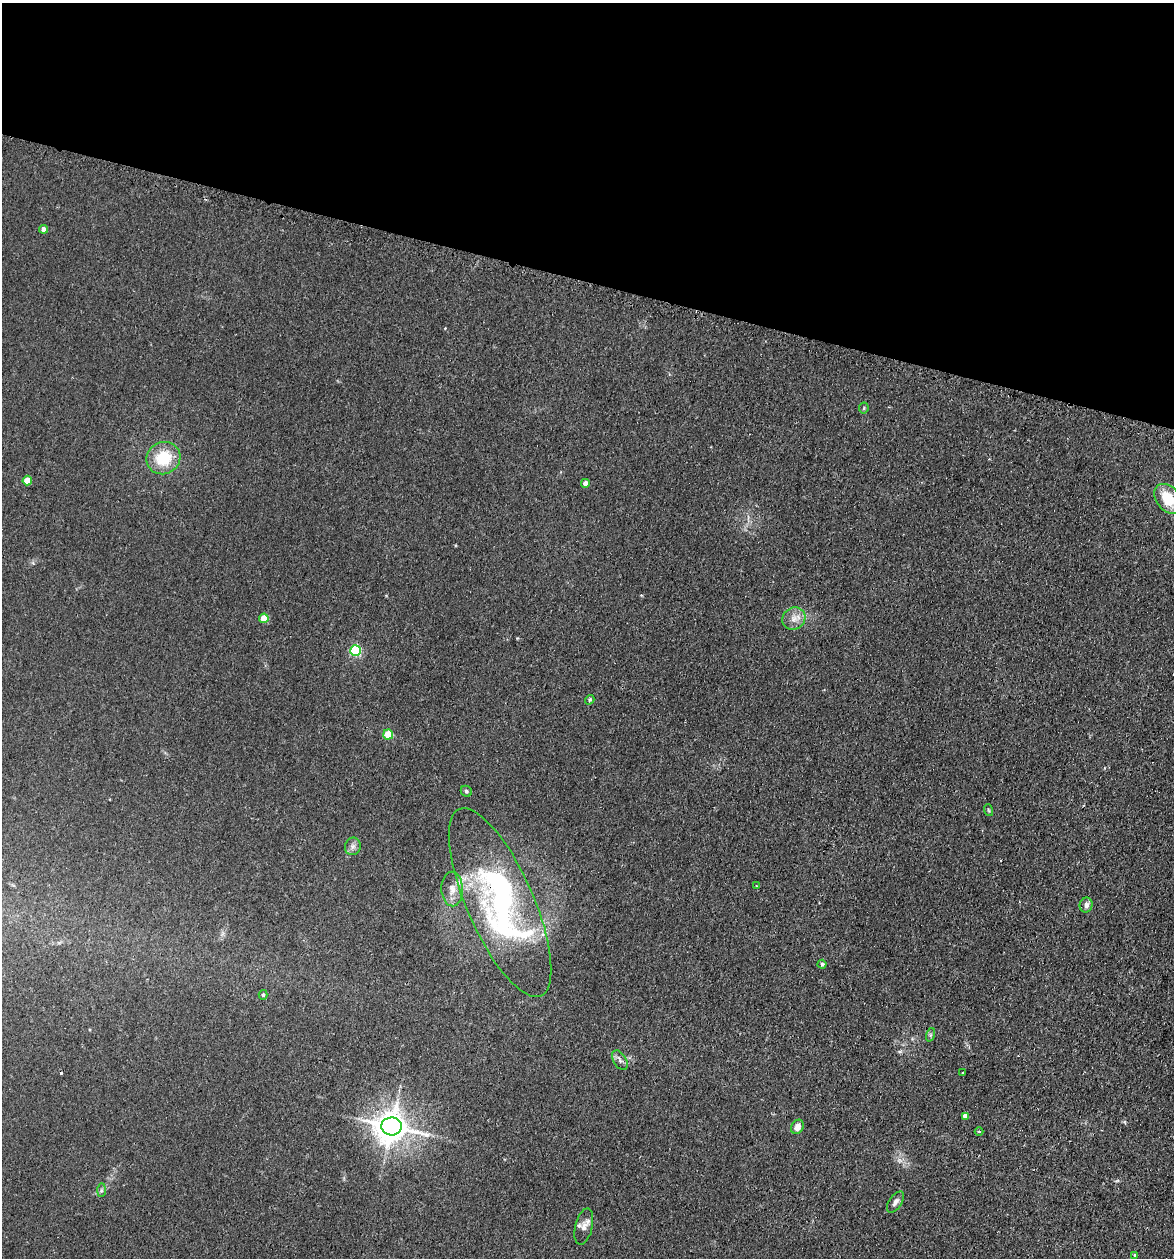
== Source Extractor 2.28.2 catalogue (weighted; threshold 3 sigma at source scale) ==
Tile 2 of 4 x 4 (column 2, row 1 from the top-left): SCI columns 1438-2609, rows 3791-5046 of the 5097 x 5069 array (HDU 1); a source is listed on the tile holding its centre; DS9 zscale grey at full resolution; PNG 1176 x 1260 px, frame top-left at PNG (2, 3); each listed source drawn as its Kron ellipse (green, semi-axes under 4 px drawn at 4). Shown black and unused: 22% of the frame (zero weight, under 2 of 3 exposures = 3% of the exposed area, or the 3 px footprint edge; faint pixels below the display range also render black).
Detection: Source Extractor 2.28.2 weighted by HDU 2 'WHT'; one run over the whole footprint, this tile lists its part. Background 0.0402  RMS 0.0056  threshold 0.025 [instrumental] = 3 sigma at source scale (4.5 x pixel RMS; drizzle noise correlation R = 1.50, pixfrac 1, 0.05/0.05 arcsec/px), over >= 5 px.
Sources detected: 36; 1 inside a brighter object's white glare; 2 cosmic-ray / hot-pixel residue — neither listed nor drawn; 2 inside a brighter listed object's ellipse — not listed separately; the other 31 listed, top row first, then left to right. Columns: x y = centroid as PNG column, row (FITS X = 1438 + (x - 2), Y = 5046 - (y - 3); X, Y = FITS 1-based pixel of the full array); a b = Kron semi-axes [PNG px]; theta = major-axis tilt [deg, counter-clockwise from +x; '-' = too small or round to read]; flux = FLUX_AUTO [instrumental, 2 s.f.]
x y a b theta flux
44 229 4 4 - 2.6
864 408 5 5 - 0.84
163 458 17 16 - 20
27 480 5 4 - 8
585 483 4 4 - 3.5
1168 499 16 11 -52 16
264 618 4 4 - 11
794 619 12 11 - 4.7
356 651 5 5 - 47
590 700 5 4 - 0.78
388 734 5 5 - 18
466 791 6 5 - 1
988 810 6 3 -70 0.69
353 846 9 8 - 2.2
757 886 4 2 - 0.46
452 889 17 10 -87 6.2
500 903 102 33 -66 110
1086 905 7 6 - 2.6
822 964 4 4 - 1.1
263 995 5 4 - 0.88
930 1035 7 4 71 0.85
620 1060 11 6 -58 2
963 1073 3 3 - 0.91
965 1116 4 4 - 3.2
392 1126 10 9 - 990
797 1127 7 6 - 3.7
979 1131 4 3 - 0.49
101 1190 7 4 89 1
895 1202 12 6 56 2.3
584 1227 18 8 76 3.6
1135 1255 4 3 - 0.65
Overlapping masked pixels (flux is a lower limit): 1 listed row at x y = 500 903
Isophote crosses this tile's border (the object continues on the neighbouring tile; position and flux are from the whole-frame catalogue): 1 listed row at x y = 1168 499